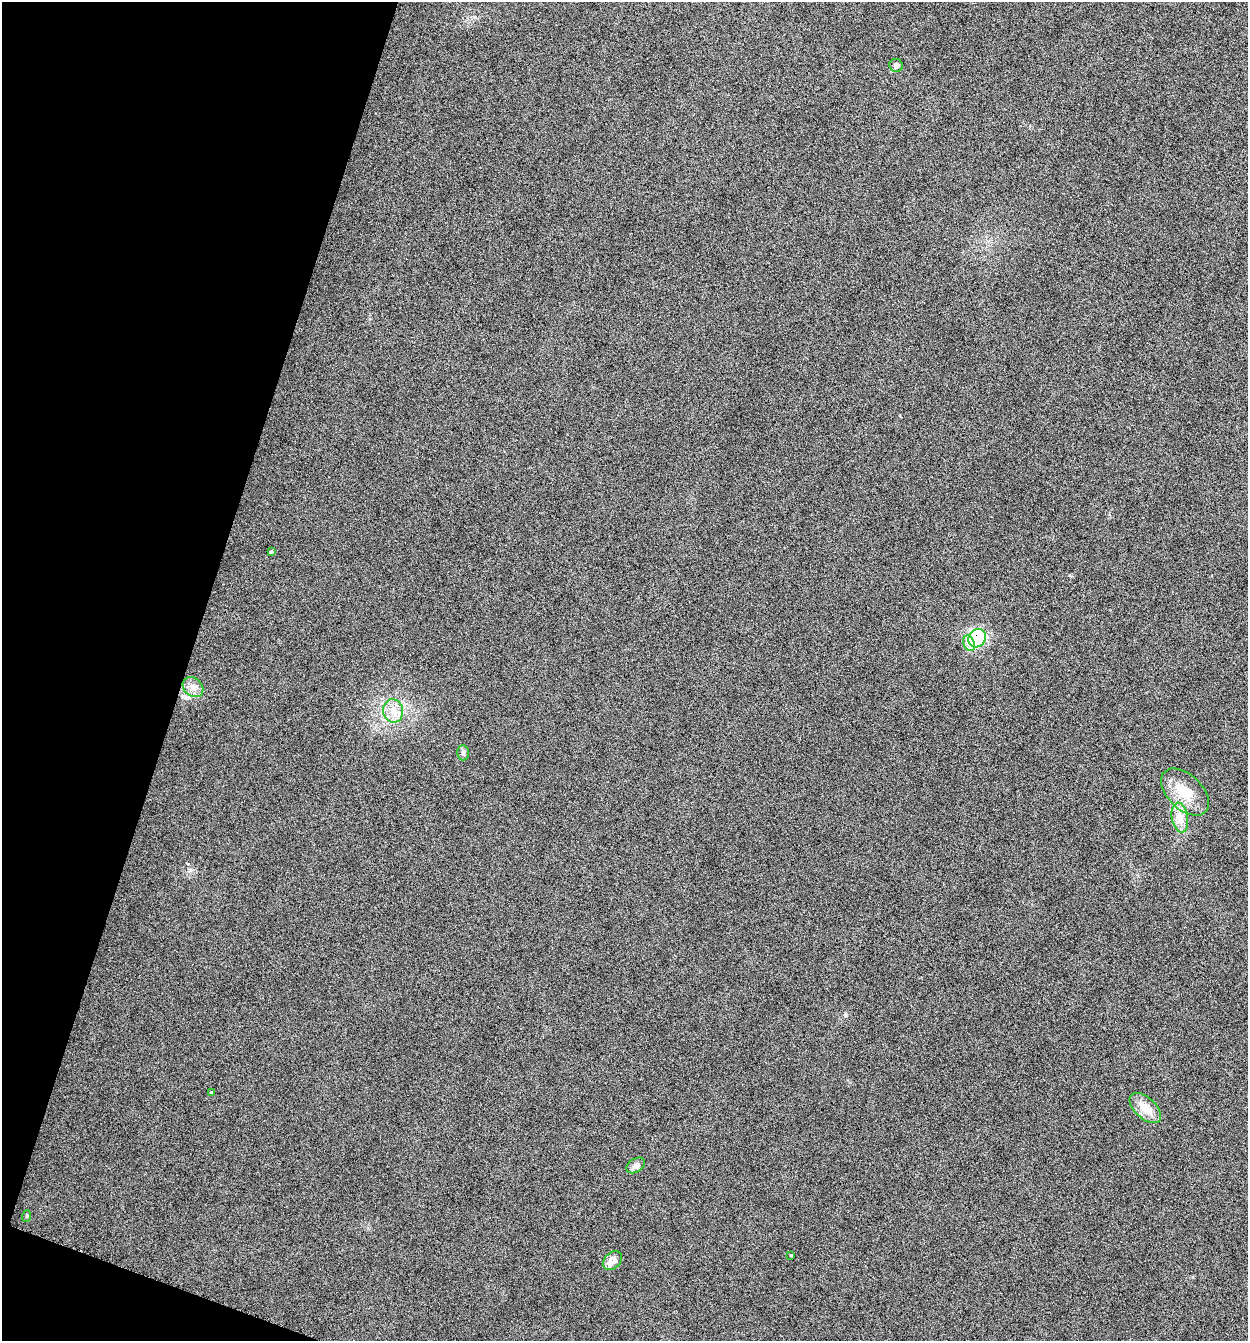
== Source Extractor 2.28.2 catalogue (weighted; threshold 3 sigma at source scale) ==
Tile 9 of 4 x 4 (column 1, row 3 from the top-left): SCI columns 137-1382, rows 1350-2688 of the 5386 x 5373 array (HDU 1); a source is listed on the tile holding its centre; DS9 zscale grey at full resolution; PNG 1250 x 1343 px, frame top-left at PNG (2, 2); each listed source drawn as its Kron ellipse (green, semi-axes under 4 px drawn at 4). Shown black and unused: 16% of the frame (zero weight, under 12 of 24 exposures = <1% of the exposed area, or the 3 px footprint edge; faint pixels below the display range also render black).
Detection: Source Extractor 2.28.2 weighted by HDU 2 'WHT'; one run over the whole footprint, this tile lists its part. Background -0.545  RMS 0.04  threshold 0.163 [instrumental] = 3 sigma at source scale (4.09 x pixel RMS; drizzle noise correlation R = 1.36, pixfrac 0.8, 0.05/0.05 arcsec/px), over >= 5 px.
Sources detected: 15; all 15 listed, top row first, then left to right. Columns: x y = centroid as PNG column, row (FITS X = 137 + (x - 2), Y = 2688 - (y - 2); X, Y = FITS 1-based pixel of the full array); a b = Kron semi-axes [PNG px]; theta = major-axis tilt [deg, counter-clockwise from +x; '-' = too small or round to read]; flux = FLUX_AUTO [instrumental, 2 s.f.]
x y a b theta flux
896 65 7 6 - 15
271 552 4 3 - 4.4
977 638 9 8 - 420
969 643 8 5 -70 25
193 687 11 9 -40 26
393 711 11 10 - 37
463 753 7 6 - 8.9
1185 792 29 17 -43 89
1180 818 15 8 -81 34
211 1093 3 3 - 4.3
1145 1108 19 10 -43 54
636 1165 10 6 32 14
27 1216 6 3 70 4
791 1255 4 3 - 3.3
612 1261 10 8 47 44
Unlisted compact peaks at least as high as the median listed source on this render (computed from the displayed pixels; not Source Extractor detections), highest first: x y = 845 1015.